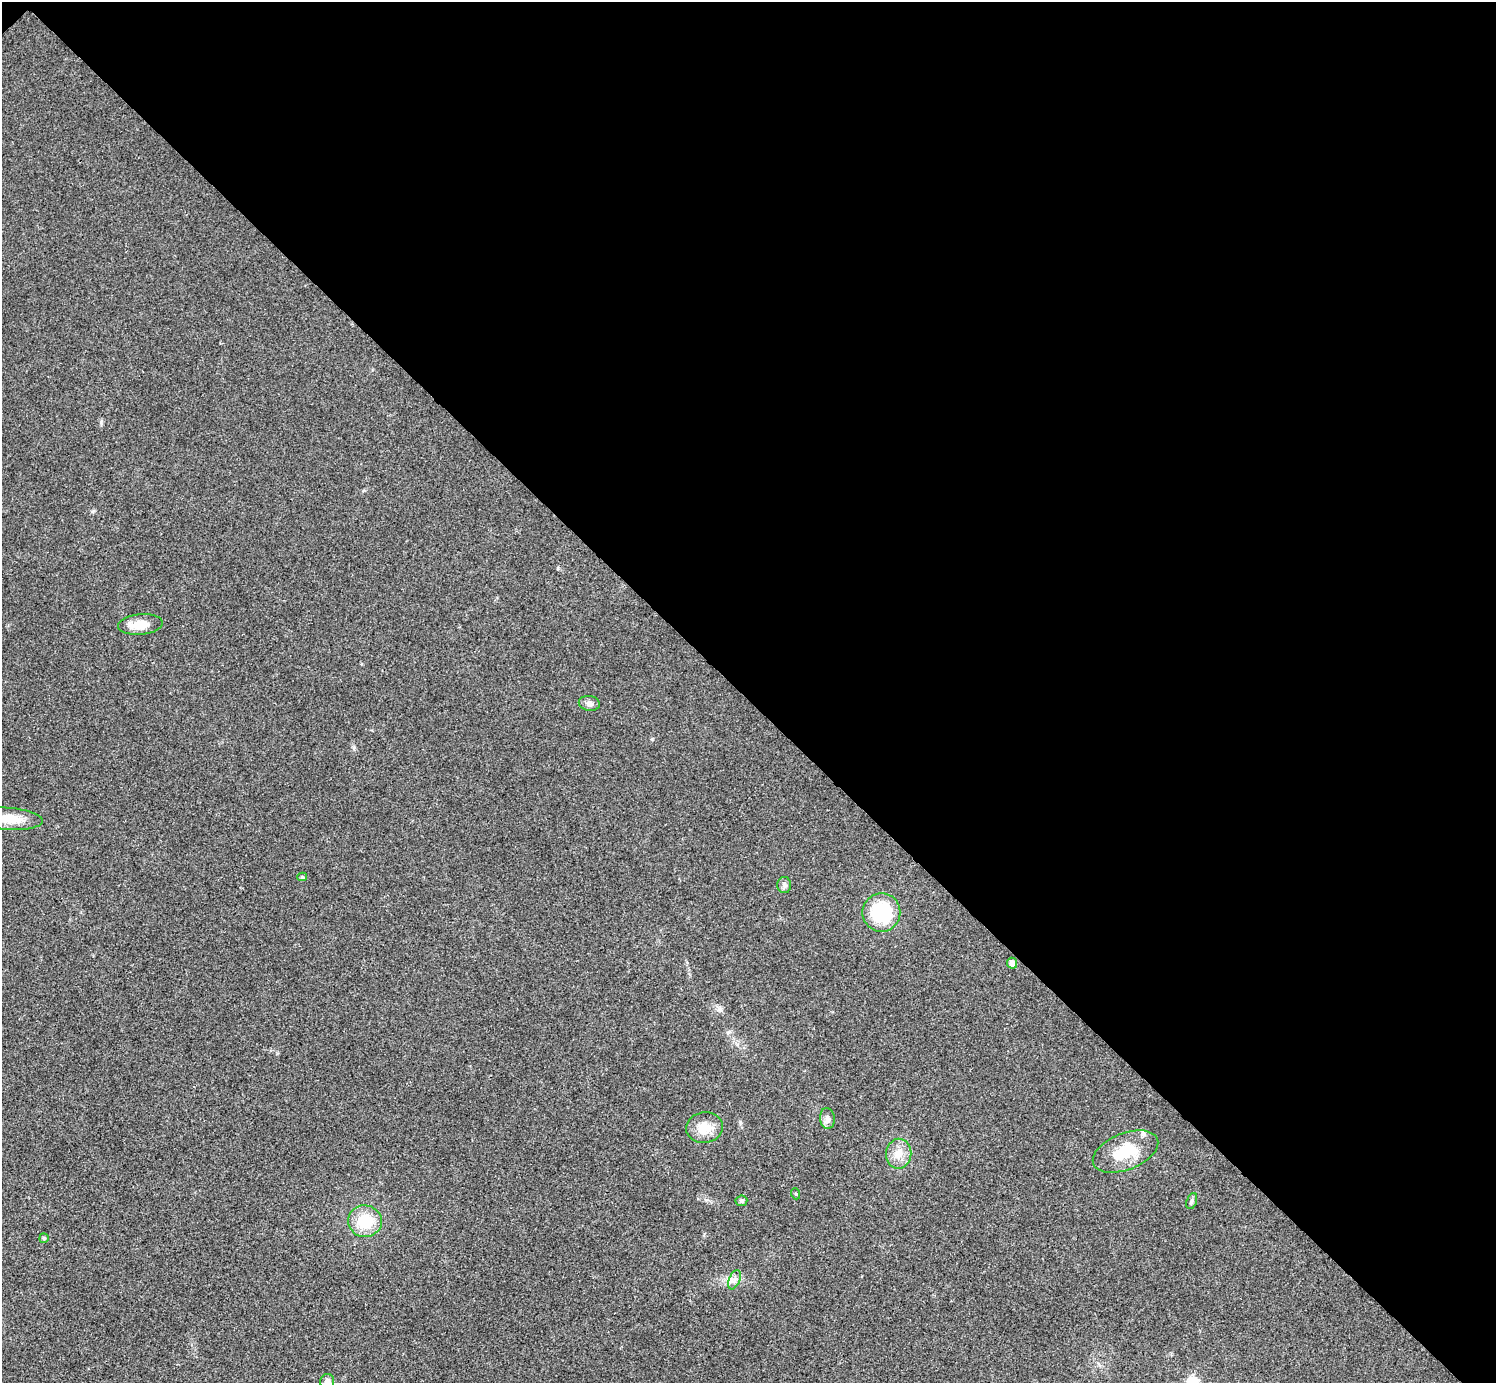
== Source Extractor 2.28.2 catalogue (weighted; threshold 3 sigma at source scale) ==
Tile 3 of 4 x 4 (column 3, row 1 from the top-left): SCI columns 2993-4486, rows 4444-5824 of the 5991 x 5991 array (HDU 1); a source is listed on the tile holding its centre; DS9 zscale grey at full resolution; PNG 1498 x 1385 px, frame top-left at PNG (2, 2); each listed source drawn as its Kron ellipse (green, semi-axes under 4 px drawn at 4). Shown black and unused: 51% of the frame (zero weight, under 3 of 4 exposures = <1% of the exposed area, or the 3 px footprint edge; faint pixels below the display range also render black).
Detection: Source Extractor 2.28.2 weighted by HDU 2 'WHT'; one run over the whole footprint, this tile lists its part. Background 0.0218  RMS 0.0053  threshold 0.0241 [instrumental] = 3 sigma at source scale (4.5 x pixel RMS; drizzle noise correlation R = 1.50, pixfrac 1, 0.05/0.05 arcsec/px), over >= 5 px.
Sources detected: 19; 1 inside a brighter listed object's ellipse — not listed separately; the other 18 listed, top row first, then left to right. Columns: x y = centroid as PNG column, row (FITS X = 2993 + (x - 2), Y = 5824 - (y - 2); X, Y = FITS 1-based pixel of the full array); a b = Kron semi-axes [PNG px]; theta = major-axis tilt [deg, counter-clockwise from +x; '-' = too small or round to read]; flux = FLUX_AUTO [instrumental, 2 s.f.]
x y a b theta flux
140 624 22 10 5 8.2
589 703 10 7 -9 2.2
9 819 34 11 -4 12
302 877 5 4 - 0.89
784 885 8 7 - 1.6
881 912 19 19 - 30
1012 963 5 5 - 3.9
827 1119 10 7 -82 2.2
705 1128 18 15 10 9.1
1126 1152 34 18 22 18
899 1154 15 12 81 6.2
796 1194 5 3 - 0.51
741 1201 6 5 - 1.2
1192 1201 8 5 70 1.2
365 1221 17 15 -5 17
44 1238 5 4 - 1
734 1280 10 5 67 2.1
327 1381 7 7 - 2.5
Isophote crosses this tile's border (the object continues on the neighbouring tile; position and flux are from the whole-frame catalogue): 2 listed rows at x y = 9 819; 327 1381
Unlisted compact peaks at least as high as the median listed source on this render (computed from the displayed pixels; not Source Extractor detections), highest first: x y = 101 422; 93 511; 652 739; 354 747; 740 1122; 558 568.